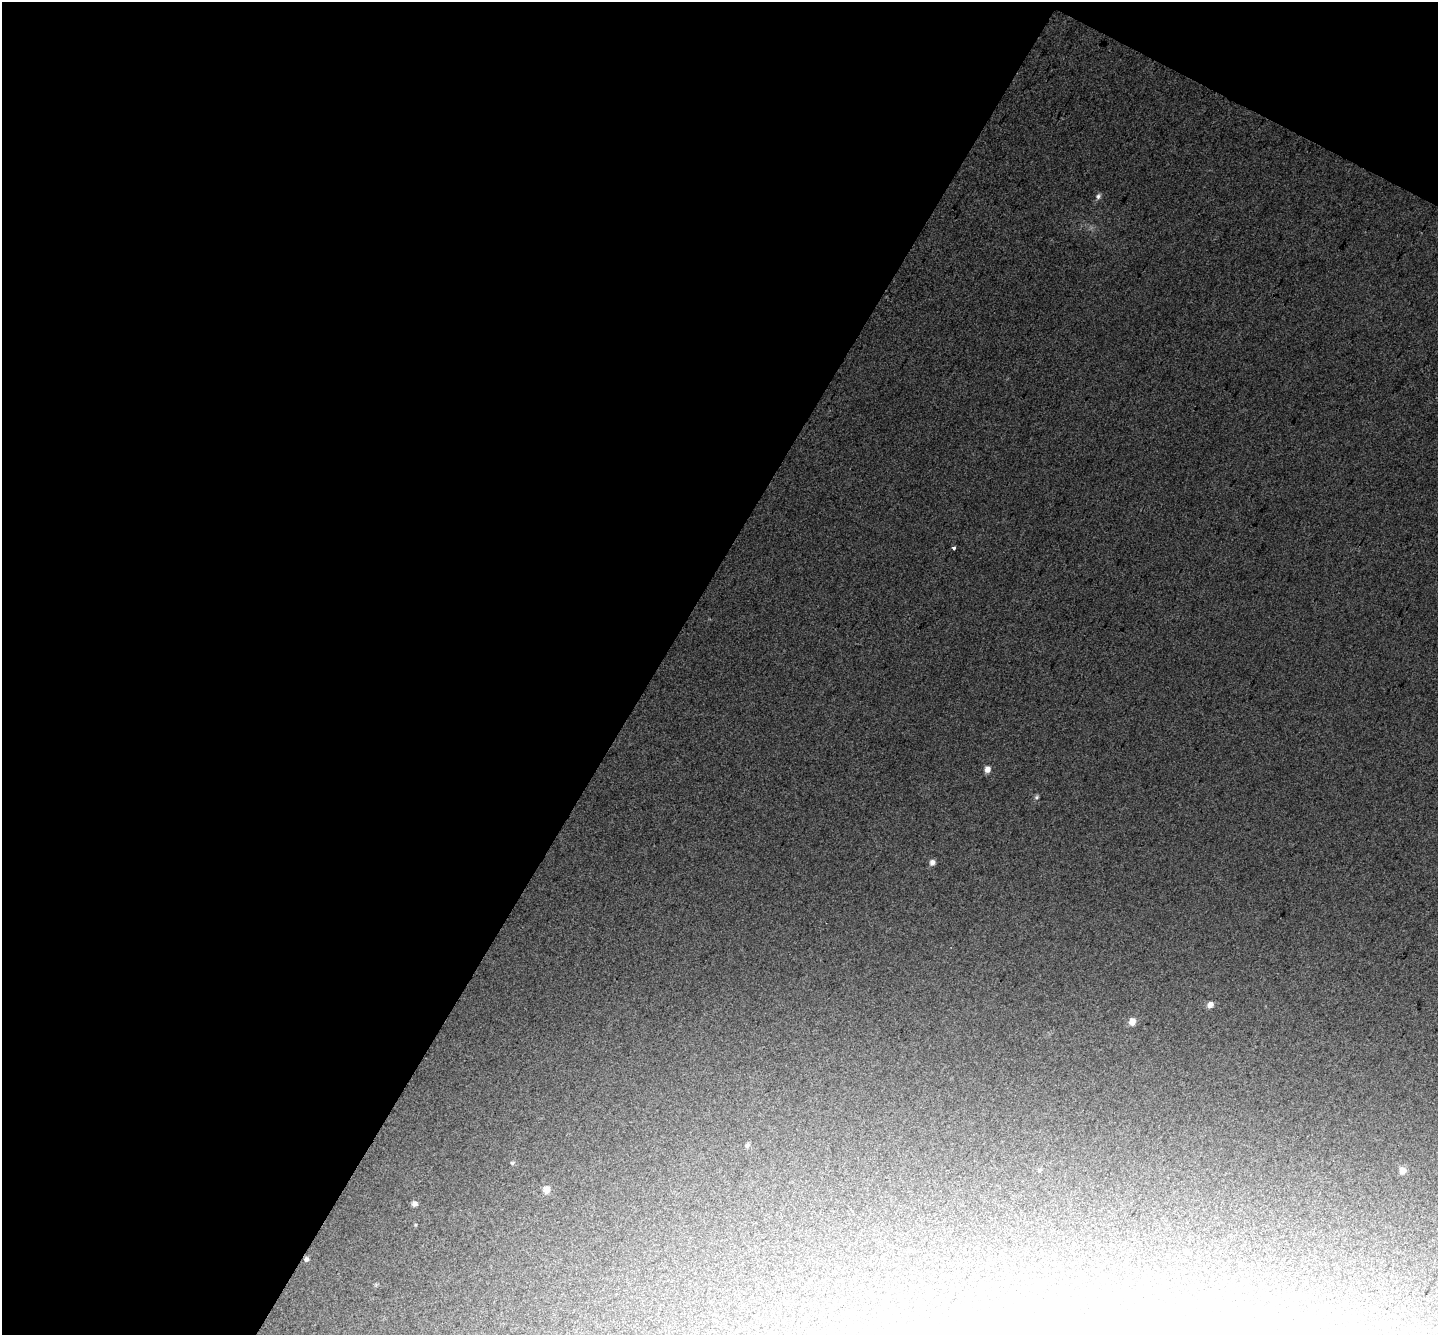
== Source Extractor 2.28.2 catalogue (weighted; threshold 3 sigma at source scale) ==
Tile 1 of 2 x 2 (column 1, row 1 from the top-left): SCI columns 1-1436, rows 1467-2799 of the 2872 x 2913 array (HDU 1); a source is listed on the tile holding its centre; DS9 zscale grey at full resolution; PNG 1440 x 1337 px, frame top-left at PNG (2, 2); no overlay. Shown black and unused: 48% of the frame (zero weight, under 2 of 3 exposures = <1% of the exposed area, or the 3 px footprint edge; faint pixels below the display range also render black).
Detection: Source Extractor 2.28.2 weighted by HDU 2 'WHT'; one run over the whole footprint, this tile lists its part. Background 0.276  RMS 0.12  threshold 0.526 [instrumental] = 3 sigma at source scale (4.5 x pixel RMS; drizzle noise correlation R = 1.50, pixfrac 1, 0.0396/0.0396 arcsec/px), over >= 5 px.
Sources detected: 15; all 15 listed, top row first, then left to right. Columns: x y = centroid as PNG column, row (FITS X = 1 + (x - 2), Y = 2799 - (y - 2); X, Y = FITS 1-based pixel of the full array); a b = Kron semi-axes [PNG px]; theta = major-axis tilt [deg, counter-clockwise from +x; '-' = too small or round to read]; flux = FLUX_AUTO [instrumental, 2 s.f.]
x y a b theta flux
1098 196 8 6 65 33
954 548 3 3 - 96
987 769 7 6 - 72
1036 797 6 5 - 20
932 862 7 6 - 49
1210 1005 7 6 - 58
1132 1022 8 7 - 81
747 1145 6 5 - 22
512 1163 6 5 - 16
1039 1170 5 5 - 15
1402 1170 8 7 - 69
546 1189 7 6 - 99
415 1204 6 6 - 40
1186 1251 5 4 - 13
306 1259 6 5 - 31
Overlapping masked pixels (flux is a lower limit): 1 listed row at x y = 306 1259